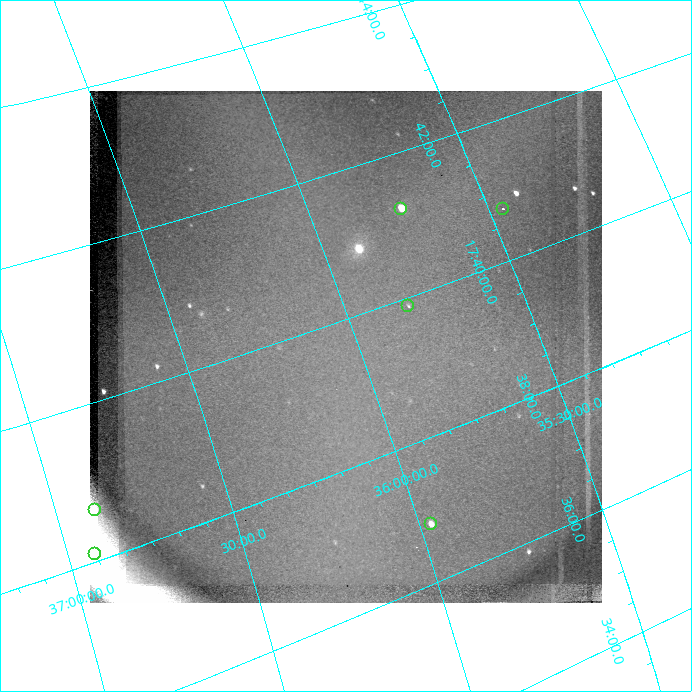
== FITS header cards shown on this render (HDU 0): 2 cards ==
NAXIS1  =                  512 / length of data axis 1
NAXIS2  =                  512 / length of data axis 2

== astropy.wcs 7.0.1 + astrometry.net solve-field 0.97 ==
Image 512 x 512 px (HDU 0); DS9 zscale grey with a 90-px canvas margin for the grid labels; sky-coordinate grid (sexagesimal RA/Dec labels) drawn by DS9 from the SOLVED WCS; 6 Tycho-2 reference stars matched to detected sources circled (green)
Header WCS: none
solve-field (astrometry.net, Tycho-2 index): SOLVED blind (the file carries no WCS)
Solved WCS: RA---TAN-SIP/DEC--TAN-SIP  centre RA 17:39:38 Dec +36:02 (264.91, +36.04 deg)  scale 10.5 x 10.3 arcsec/px (non-square pixels)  FOV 89.8' x 88.0'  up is +110 deg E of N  parity flipped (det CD > 0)
(file carries no celestial WCS; the grid is the blind solution)
Tycho-2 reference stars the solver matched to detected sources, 6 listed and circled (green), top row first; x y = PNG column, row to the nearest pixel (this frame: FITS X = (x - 90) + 1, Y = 512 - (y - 91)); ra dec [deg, ICRS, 3 dp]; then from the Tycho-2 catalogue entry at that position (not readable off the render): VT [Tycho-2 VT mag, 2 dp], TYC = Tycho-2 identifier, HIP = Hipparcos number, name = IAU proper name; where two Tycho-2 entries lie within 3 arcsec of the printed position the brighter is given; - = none
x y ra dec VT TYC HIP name
401 209 265.307 +35.738 8.22 2618-2076-1 86549 -
503 209 265.186 +35.461 8.75 2614-2162-1 - -
408 306 264.971 +35.823 8.54 2618-2331-1 - -
95 510 264.663 +36.887 8.95 2618-1537-1 - -
431 524 264.204 +35.968 9.06 2618-1808-1 - -
95 554 264.524 +36.923 8.69 2618-1405-1 - -